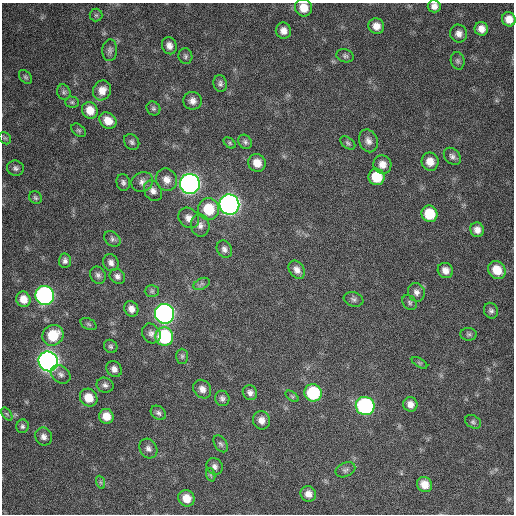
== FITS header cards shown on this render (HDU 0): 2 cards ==
NAXIS1  =                  512 / Axis length
NAXIS2  =                  512 / Axis length

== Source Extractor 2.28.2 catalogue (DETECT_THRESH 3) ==
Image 512 x 512 px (HDU 0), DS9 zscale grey, 1 PNG px = 1 image px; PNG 516 x 516 px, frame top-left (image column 1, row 512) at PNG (2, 3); each listed source drawn as its Kron ellipse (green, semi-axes under 4 px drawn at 4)
Background 320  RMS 19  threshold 55.5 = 3 sigma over >= 5 px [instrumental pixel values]
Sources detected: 102; all 102 listed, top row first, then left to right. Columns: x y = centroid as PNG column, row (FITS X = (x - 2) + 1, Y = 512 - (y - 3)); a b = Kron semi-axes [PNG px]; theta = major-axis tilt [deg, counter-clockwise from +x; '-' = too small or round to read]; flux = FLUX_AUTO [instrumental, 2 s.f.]
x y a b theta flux
434 6 6 6 - 6800
304 8 9 8 - 17000
96 15 6 6 - 2300
509 19 7 6 - 11000
376 26 8 7 - 10000
481 29 7 6 - 9400
283 31 8 7 - 8500
459 34 9 8 - 7200
169 46 9 7 -69 7100
110 50 11 7 86 4400
185 56 8 7 - 3100
345 56 9 6 -18 3300
458 61 9 7 -79 3200
25 77 8 5 -51 2500
220 83 8 6 -78 3800
102 90 10 8 62 12000
64 92 8 6 -68 3000
192 101 9 9 - 7500
72 102 7 5 -1 2100
153 108 7 6 - 2800
90 110 8 7 - 16000
108 121 9 7 -40 15000
79 130 8 5 -40 2600
5 138 7 5 -43 2300
368 141 12 9 -69 7300
132 142 9 7 -51 3500
245 142 7 6 - 3200
230 143 7 4 -38 2200
348 143 8 5 -39 2700
452 156 10 7 -45 4800
430 162 9 8 - 13000
257 163 9 8 - 15000
382 164 9 9 - 11000
15 168 8 7 - 4100
376 177 8 8 - 33000
167 180 11 10 - 10000
123 182 8 6 -79 3600
142 182 11 9 24 6900
190 184 10 9 - 750000
153 191 11 8 -58 7100
35 198 7 6 - 2600
229 204 10 10 - 770000
209 209 11 10 - 39000
429 214 8 8 - 36000
189 218 11 9 -44 9100
200 225 11 9 -81 7300
477 230 7 7 - 8200
112 239 9 6 -44 3800
224 249 9 7 -60 5000
65 261 7 6 - 4100
111 263 8 7 - 5500
297 270 10 7 -54 7300
445 270 8 7 - 8900
497 270 9 8 - 23000
98 275 9 7 -57 4300
117 276 8 7 - 5300
202 284 8 5 24 2900
152 291 7 6 - 2700
416 292 9 8 - 6200
45 295 10 9 - 390000
23 299 8 7 - 14000
353 299 10 7 -18 3800
410 303 8 6 -48 3100
131 309 8 7 - 7800
491 311 8 7 - 3700
164 314 10 9 - 610000
89 324 8 5 -27 2600
151 333 10 8 -54 6200
469 334 8 6 -6 2900
53 335 11 10 - 38000
164 336 9 9 - 110000
111 346 7 6 - 2700
182 356 7 6 - 2700
48 361 10 9 - 910000
419 363 8 4 -31 1900
114 369 8 7 - 6400
61 374 11 8 -39 5300
105 385 8 7 - 4400
202 389 10 8 -50 7600
250 393 8 7 - 5600
313 393 9 8 - 82000
292 396 7 4 -37 2000
89 398 9 8 - 20000
222 398 8 7 - 4000
410 404 7 7 - 8200
365 406 9 9 - 230000
158 413 8 6 -40 3700
7 414 7 4 -53 1900
106 416 7 7 - 15000
261 420 9 8 - 8500
473 422 8 6 -28 3200
22 426 7 6 - 3400
44 437 9 8 - 6100
221 444 9 6 -56 3300
148 449 10 8 -56 5800
215 466 9 7 -48 5000
345 470 10 7 23 3900
211 475 7 4 -71 2100
100 482 7 4 -71 2100
425 484 8 7 - 15000
308 494 8 7 - 9100
186 498 8 8 - 17000
At the frame edge (FLAGS 8, measured only in part): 3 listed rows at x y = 434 6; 304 8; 509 19